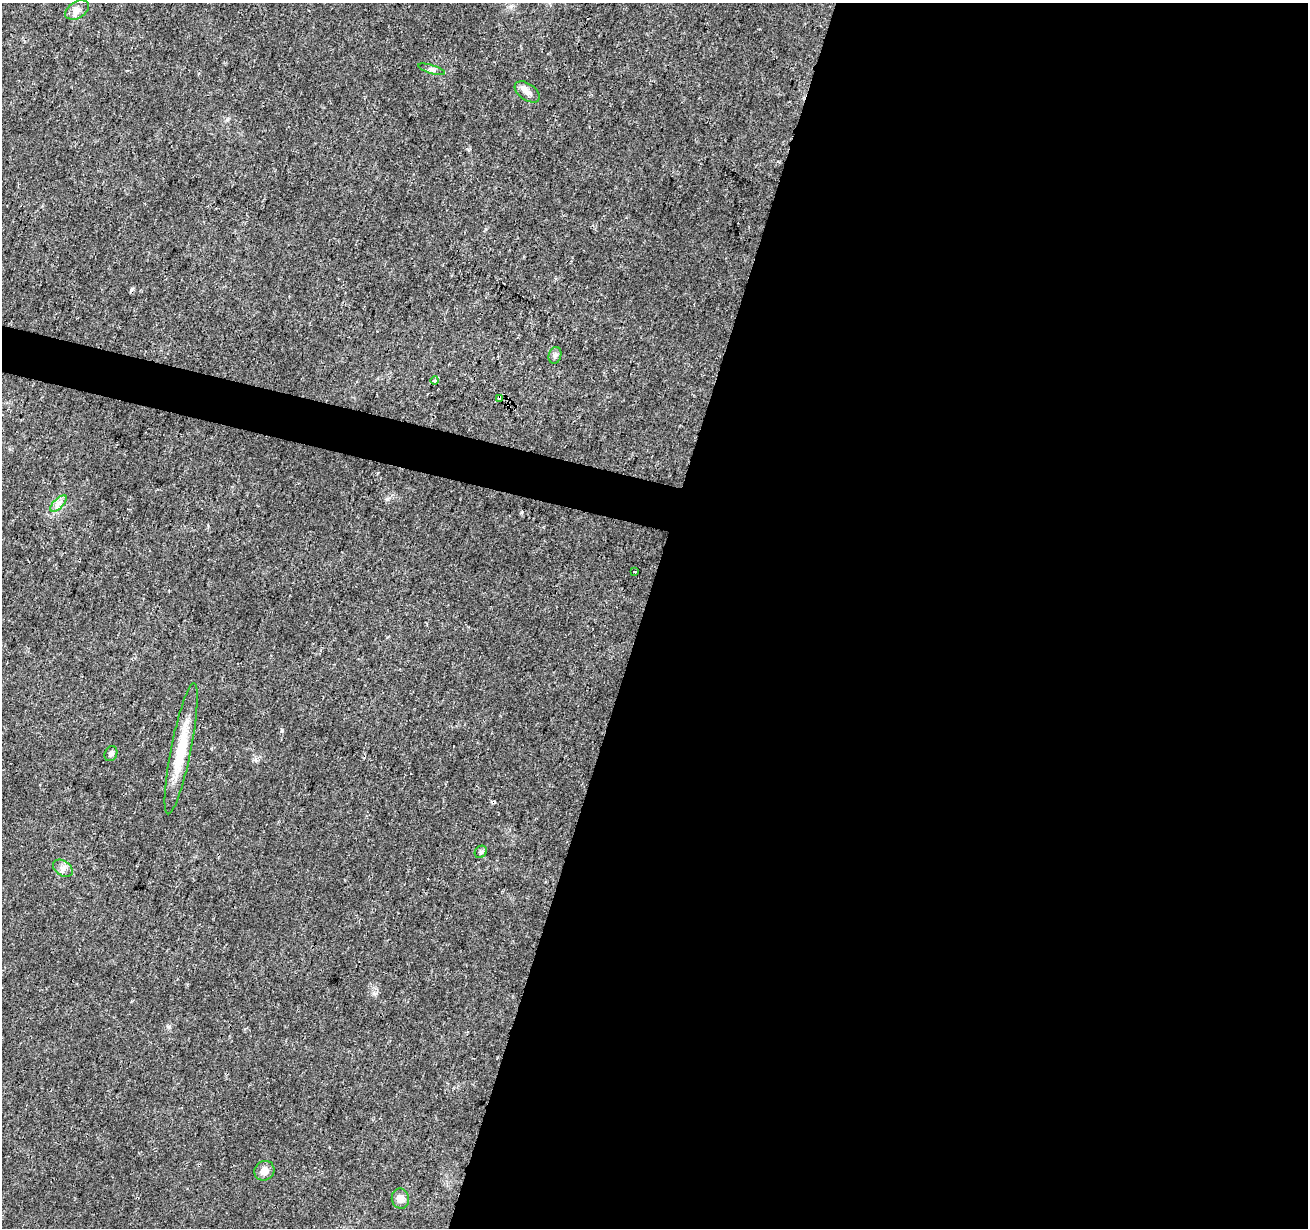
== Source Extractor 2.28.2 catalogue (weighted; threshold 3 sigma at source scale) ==
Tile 12 of 4 x 4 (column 4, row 3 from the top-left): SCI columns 3928-5233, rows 1510-2735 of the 5235 x 5407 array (HDU 1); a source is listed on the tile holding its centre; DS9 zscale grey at full resolution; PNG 1310 x 1230 px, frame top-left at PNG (2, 3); each listed source drawn as its Kron ellipse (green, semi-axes under 4 px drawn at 4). Shown black and unused: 53% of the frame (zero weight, under 3 of 4 exposures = <1% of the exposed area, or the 3 px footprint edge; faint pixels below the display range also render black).
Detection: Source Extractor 2.28.2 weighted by HDU 2 'WHT'; one run over the whole footprint, this tile lists its part. Background 0.0247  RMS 0.0022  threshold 0.0101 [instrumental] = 3 sigma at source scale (4.5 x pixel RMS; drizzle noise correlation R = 1.50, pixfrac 1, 0.0396/0.0396 arcsec/px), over >= 5 px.
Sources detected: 15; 1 cosmic-ray / hot-pixel residue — neither listed nor drawn; the other 14 listed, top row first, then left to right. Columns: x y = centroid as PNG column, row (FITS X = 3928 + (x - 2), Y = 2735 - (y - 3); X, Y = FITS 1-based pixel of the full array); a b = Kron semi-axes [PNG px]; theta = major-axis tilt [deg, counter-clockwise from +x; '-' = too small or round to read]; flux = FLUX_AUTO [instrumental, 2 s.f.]
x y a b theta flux
77 10 13 8 31 1.4
432 69 14 4 -16 0.67
527 92 14 8 -35 1.4
555 355 8 6 74 0.67
435 381 4 4 - 0.68
500 398 4 3 - 2.7
58 504 10 5 45 1
635 572 3 2 - 0.27
181 749 67 10 79 9.4
111 754 8 6 66 0.69
481 852 7 5 45 0.44
63 868 11 7 -34 1.1
264 1171 10 9 - 1.7
400 1199 10 8 -80 1.6
Overlapping masked pixels (flux is a lower limit): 1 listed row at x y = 500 398
Unlisted compact peaks at least as high as the median listed source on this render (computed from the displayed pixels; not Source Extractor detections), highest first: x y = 387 499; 282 730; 169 1027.